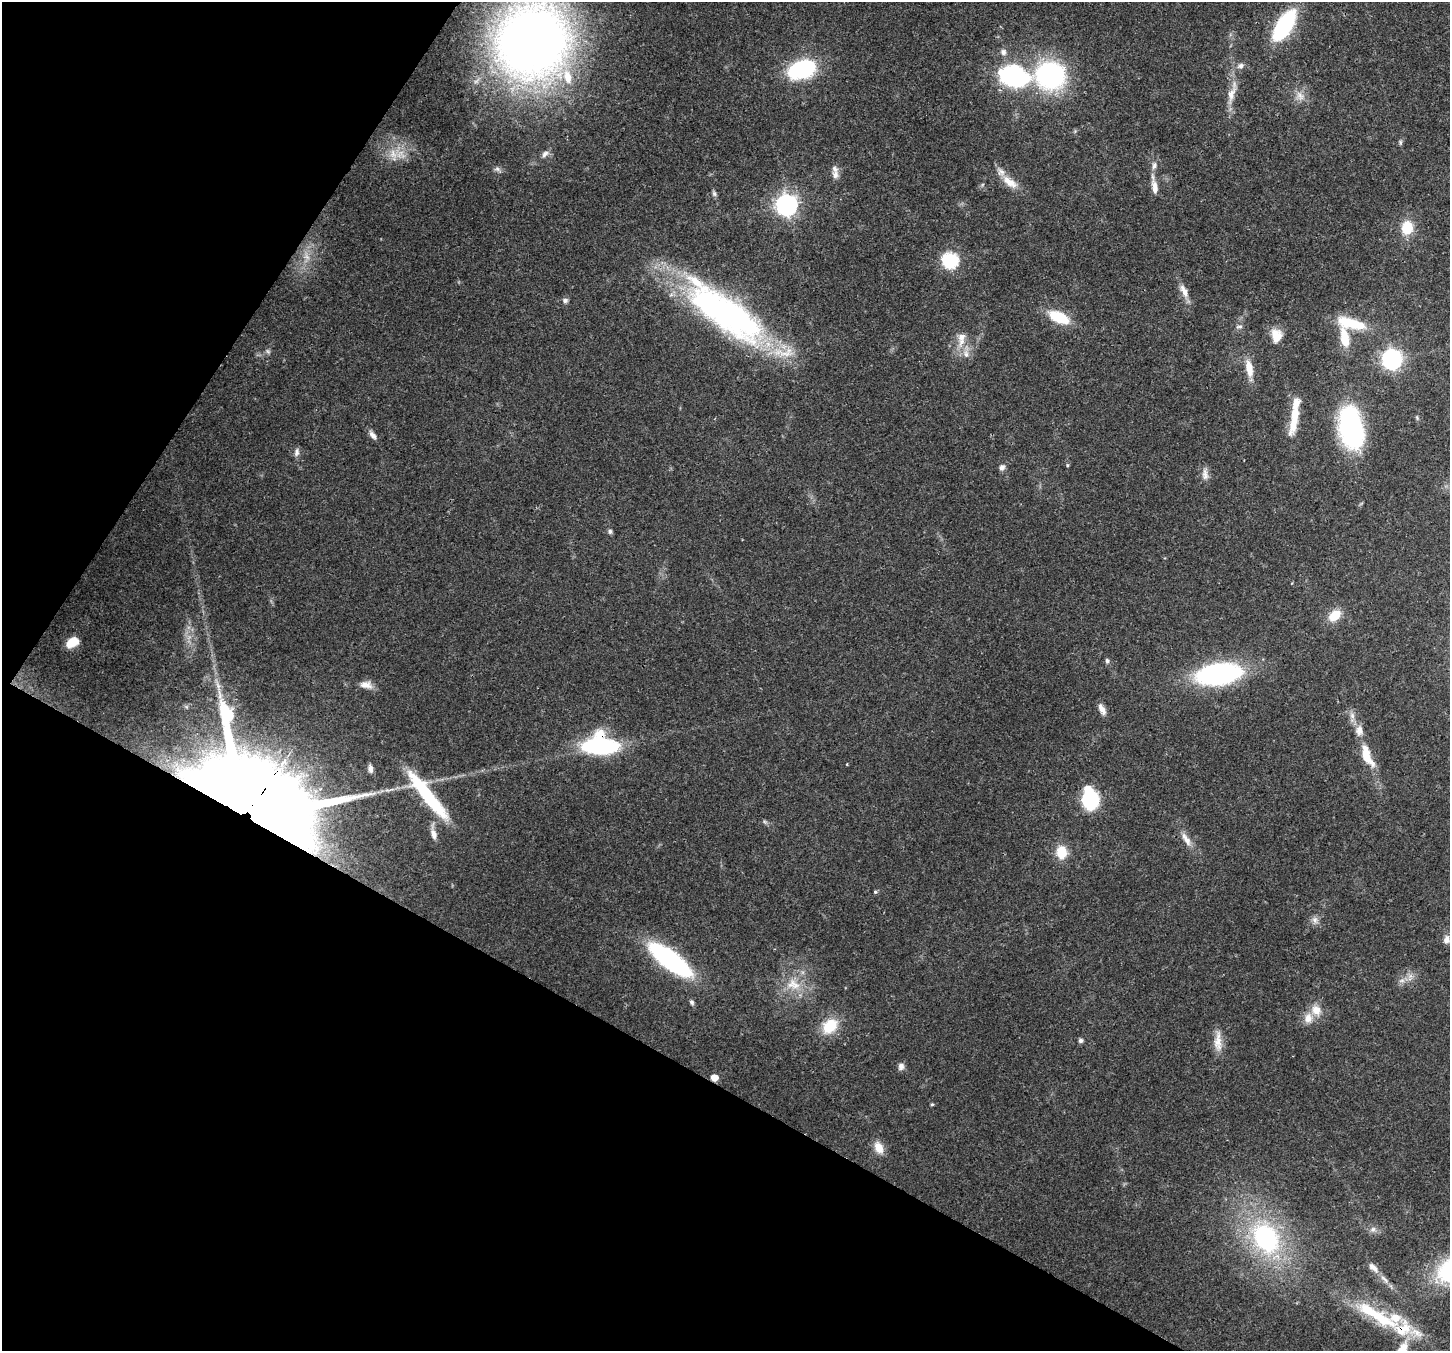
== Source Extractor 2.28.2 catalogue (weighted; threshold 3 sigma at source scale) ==
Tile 9 of 4 x 4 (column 1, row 3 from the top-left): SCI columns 77-1524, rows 1708-3056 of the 5938 x 6042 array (HDU 1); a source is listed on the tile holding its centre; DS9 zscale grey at full resolution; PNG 1452 x 1353 px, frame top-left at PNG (2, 2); no overlay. Shown black and unused: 28% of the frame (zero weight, under 3 of 4 exposures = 8% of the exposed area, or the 3 px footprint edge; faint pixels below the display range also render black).
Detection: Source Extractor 2.28.2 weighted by HDU 2 'WHT'; one run over the whole footprint, this tile lists its part. Background 0.103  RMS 0.004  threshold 0.0181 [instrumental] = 3 sigma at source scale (4.5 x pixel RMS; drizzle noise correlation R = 1.50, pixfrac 1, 0.0396/0.0396 arcsec/px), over >= 5 px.
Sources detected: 91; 2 too faint to see at this stretch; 1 inside a brighter object's white glare — not listed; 12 inside a brighter listed object's ellipse — not listed separately; the other 76 listed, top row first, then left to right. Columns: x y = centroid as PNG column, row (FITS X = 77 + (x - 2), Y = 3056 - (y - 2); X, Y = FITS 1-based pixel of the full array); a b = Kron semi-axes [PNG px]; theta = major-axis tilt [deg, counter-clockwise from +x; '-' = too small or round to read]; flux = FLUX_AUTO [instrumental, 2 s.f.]
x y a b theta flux
1284 26 26 11 58 50
532 41 56 52 35 450
1003 52 9 8 - 1.7
802 69 28 17 16 39
1050 75 25 23 -6 68
1015 76 27 19 -16 58
1231 94 30 9 73 5.8
1300 96 15 10 -48 3.4
1400 142 8 4 90 0.74
545 154 10 7 45 1.7
1154 165 10 7 70 1.9
497 169 10 6 -10 1.2
835 175 13 9 -80 2.6
1010 182 25 10 -37 6
1155 187 19 7 -81 3.8
714 194 8 5 -51 0.88
787 205 8 8 - 220
1407 228 16 12 78 9.3
307 256 12 6 -61 2.4
950 260 7 7 - 89
1184 291 21 8 -64 3.8
565 300 5 5 - 1.6
726 313 108 35 -36 140
1059 317 22 11 -25 15
1351 323 33 11 -14 16
1239 326 9 5 1 1.1
1276 336 18 13 89 5.8
1345 338 22 9 -80 9.9
961 339 23 10 85 5.4
268 351 7 5 -68 0.89
1392 359 7 7 - 190
1249 368 22 9 -80 6.5
1293 423 30 9 76 8.6
1351 428 42 21 -80 66
373 435 13 6 -54 2
297 452 11 7 82 1.6
1067 465 5 4 - 0.46
1002 467 8 7 - 1.6
1205 474 18 8 -86 2.5
610 531 7 5 -72 0.94
1334 615 14 10 41 7.9
72 642 12 8 31 5.5
1107 661 7 5 -85 0.95
1218 674 41 19 8 74
366 685 16 9 -9 3.3
1102 709 14 6 -63 2.5
1352 716 10 7 -79 2.1
600 745 36 21 -2 47
1367 755 31 11 -67 11
370 769 10 6 -80 1.7
427 795 61 11 -51 35
1091 800 12 10 79 41
254 804 49 35 -36 5900
765 822 6 5 - 0.7
433 834 15 7 -75 2.8
1186 839 22 8 -58 3.9
1061 852 15 12 -89 8.4
875 892 5 5 - 0.59
1315 920 11 8 -72 1.9
1446 940 12 8 74 2.4
670 960 42 13 -37 75
1402 981 9 4 8 1.2
793 984 22 16 -26 9.5
692 1002 7 5 -71 0.93
1316 1010 16 13 -57 5.2
830 1026 22 16 42 11
1081 1040 5 5 - 1.3
1218 1041 30 10 90 5.4
901 1066 9 7 82 1.8
714 1078 5 5 - 5.2
932 1104 4 4 - 0.5
879 1148 16 10 -66 4.6
1373 1229 9 7 56 1.5
1266 1238 30 22 -61 61
1373 1268 18 8 -43 2.8
1371 1311 45 14 -31 20
Overlapping masked pixels (flux is a lower limit): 5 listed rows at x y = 726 313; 1351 428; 600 745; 254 804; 714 1078
Isophote crosses this tile's border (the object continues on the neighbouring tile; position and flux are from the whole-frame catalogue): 1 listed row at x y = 532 41